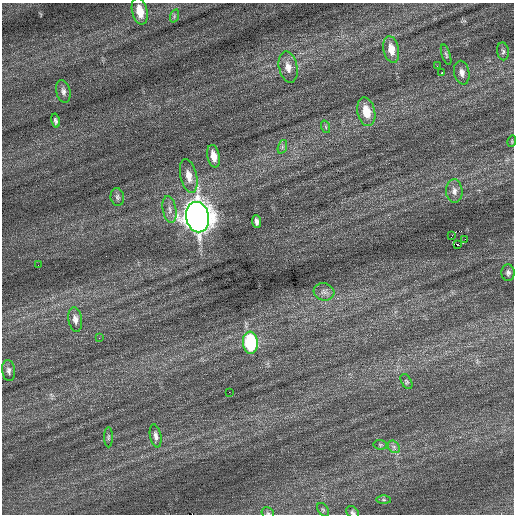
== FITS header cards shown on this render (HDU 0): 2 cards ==
NAXIS1  =                  512 / Axis length
NAXIS2  =                  512 / Axis length

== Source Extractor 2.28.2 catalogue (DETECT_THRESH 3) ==
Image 512 x 512 px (HDU 0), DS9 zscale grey, 1 PNG px = 1 image px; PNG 516 x 516 px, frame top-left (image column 1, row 512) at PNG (2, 3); each listed source drawn as its Kron ellipse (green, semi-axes under 4 px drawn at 4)
Background 0.285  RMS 0.71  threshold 2.14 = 3 sigma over >= 5 px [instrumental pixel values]
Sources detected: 42; all 42 listed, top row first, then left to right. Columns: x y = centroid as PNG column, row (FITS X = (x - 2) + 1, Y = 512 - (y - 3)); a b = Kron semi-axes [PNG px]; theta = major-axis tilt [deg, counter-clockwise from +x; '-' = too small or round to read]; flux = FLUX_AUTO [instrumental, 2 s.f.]
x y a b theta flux
140 11 13 7 -77 830
174 16 7 4 72 88
391 49 13 7 -78 630
503 51 9 6 -81 130
446 55 10 4 -71 86
437 66 2 2 - 31
288 67 16 9 -78 440
442 73 3 2 - 620
462 73 12 7 -78 250
63 91 11 7 -76 200
366 112 14 8 -77 910
55 121 7 4 -79 110
326 127 6 4 -71 66
512 141 6 3 73 44
282 147 7 4 72 100
214 156 11 6 -78 520
189 176 17 8 -77 570
454 191 12 8 -86 260
117 197 9 6 -80 140
170 210 13 7 -79 270
198 217 15 11 -79 63000
257 222 6 4 -84 180
452 235 3 2 - 53
465 239 3 2 - 61
458 245 3 2 - 130
38 265 2 2 - 28
508 273 8 6 -84 140
324 292 10 8 -15 230
75 319 12 7 -81 260
99 338 3 2 - 58
250 343 11 7 -85 4100
9 371 10 6 -84 160
406 382 8 5 -60 82
229 392 2 2 - 140
156 436 11 5 -79 190
108 437 10 4 90 82
380 445 7 5 -7 73
394 447 7 5 -47 130
384 500 7 4 -1 78
323 510 7 5 -54 80
353 512 7 5 -42 110
268 513 6 5 - 83
At the frame edge (FLAGS 8, measured only in part): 2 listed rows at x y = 353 512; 268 513